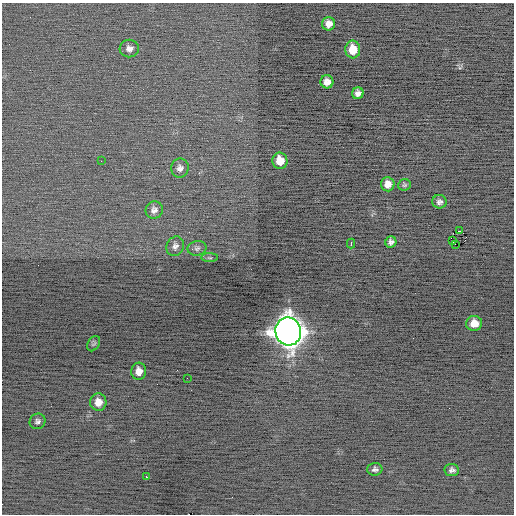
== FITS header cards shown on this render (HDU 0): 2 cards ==
NAXIS1  =                  512 / Axis length
NAXIS2  =                  512 / Axis length

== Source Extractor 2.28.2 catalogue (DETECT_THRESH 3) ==
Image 512 x 512 px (HDU 0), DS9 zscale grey, 1 PNG px = 1 image px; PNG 516 x 516 px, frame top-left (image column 1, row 512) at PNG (2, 3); each listed source drawn as its Kron ellipse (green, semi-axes under 4 px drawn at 4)
Background -0.329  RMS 0.74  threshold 2.23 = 3 sigma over >= 5 px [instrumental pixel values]
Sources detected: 30; all 30 listed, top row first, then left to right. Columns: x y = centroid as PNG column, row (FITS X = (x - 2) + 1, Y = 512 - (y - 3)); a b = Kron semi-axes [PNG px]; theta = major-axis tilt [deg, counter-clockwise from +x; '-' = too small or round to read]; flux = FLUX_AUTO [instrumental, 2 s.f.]
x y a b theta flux
329 24 6 6 - 300
129 49 9 9 - 250
353 49 9 7 -84 780
327 82 6 6 - 310
358 93 6 5 - 220
101 161 2 2 - 27
280 161 8 7 - 700
180 168 9 9 - 220
388 184 7 6 - 400
404 185 6 5 - 94
439 202 7 6 - 180
154 210 9 8 - 230
459 231 3 2 - 43
452 240 3 2 - 11
391 242 6 5 - 180
351 243 5 2 - 210
455 244 3 2 - 27
175 246 10 8 63 210
197 248 9 7 11 180
210 258 8 4 -1 95
474 323 8 7 - 600
288 331 14 13 - 72000
94 344 8 5 59 98
139 371 8 7 - 390
187 378 2 2 - 24
98 402 9 8 - 500
38 421 8 7 - 160
375 469 7 6 - 150
452 470 7 6 - 160
147 477 4 3 - 270